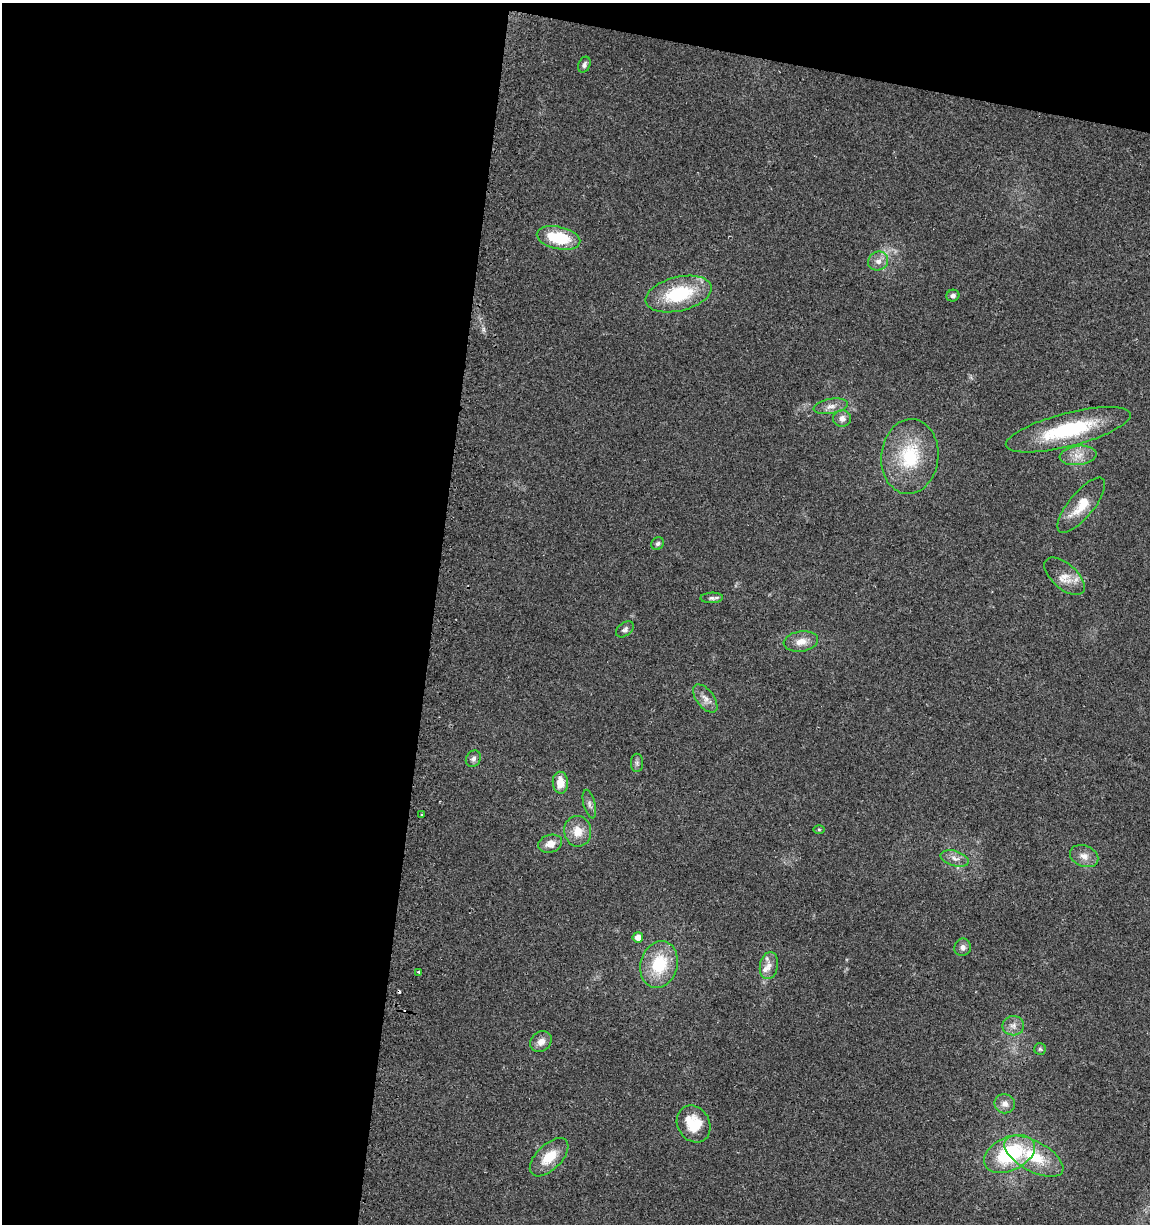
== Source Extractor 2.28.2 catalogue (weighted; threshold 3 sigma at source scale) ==
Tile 1 of 4 x 4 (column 1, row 1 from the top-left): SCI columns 316-1463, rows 3669-4890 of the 5161 x 4904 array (HDU 1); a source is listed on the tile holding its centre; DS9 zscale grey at full resolution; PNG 1152 x 1226 px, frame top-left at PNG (2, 3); each listed source drawn as its Kron ellipse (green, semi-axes under 4 px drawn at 4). Shown black and unused: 41% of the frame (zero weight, under 2 of 3 exposures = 2% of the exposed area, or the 3 px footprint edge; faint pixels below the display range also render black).
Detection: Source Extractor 2.28.2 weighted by HDU 2 'WHT'; one run over the whole footprint, this tile lists its part. Background 0.11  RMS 0.01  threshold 0.047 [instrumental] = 3 sigma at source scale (4.5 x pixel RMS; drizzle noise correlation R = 1.50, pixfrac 1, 0.0396/0.0396 arcsec/px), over >= 5 px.
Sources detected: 43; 2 cosmic-ray / hot-pixel residue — neither listed nor drawn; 1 inside a brighter listed object's ellipse — not listed separately; the other 40 listed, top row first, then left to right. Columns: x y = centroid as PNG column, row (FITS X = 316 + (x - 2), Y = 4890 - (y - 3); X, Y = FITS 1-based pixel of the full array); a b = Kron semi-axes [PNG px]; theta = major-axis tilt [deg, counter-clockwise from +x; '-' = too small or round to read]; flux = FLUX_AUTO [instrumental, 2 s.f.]
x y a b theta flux
584 65 8 6 67 3
559 238 22 11 -12 47
878 261 10 9 - 6.8
678 294 34 17 14 63
953 296 6 6 - 3.3
831 406 17 7 10 7.2
842 418 9 8 - 6.3
1068 430 64 16 14 85
1078 455 18 9 7 12
910 456 37 28 84 65
1081 505 34 12 51 26
658 544 7 6 - 2.5
1064 576 24 12 -41 15
712 598 11 5 2 3.1
625 629 10 6 36 3.3
801 641 17 10 8 12
705 699 16 8 -53 7.8
473 759 9 7 61 4.1
637 763 9 6 -90 2.6
560 783 11 7 -86 15
589 804 15 6 -75 4.3
422 814 3 2 - 1.3
819 829 5 3 - 1.1
578 831 15 13 -82 16
550 844 12 9 16 10
1084 856 15 10 -23 8.7
955 858 14 7 -16 6.8
638 937 5 5 - 8.4
963 947 9 8 - 4.5
659 965 24 18 74 49
769 966 14 9 79 8
419 972 3 3 - 3.3
1013 1026 11 9 1 6.4
541 1042 12 9 41 8.2
1040 1049 6 5 - 1.7
1005 1104 10 9 - 6.9
694 1124 19 16 -59 33
1009 1154 27 16 26 85
1034 1156 33 15 -29 45
549 1157 24 12 45 24